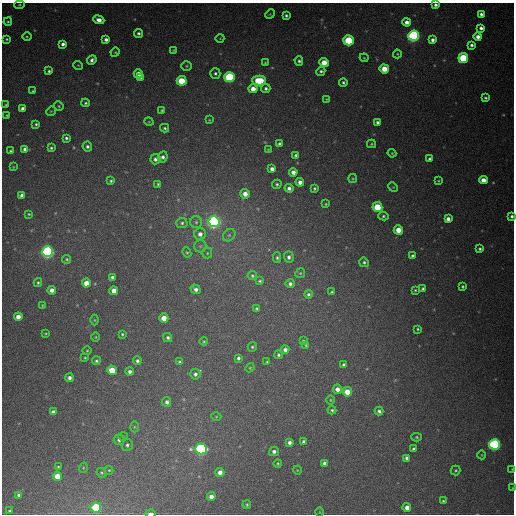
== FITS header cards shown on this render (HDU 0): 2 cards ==
NAXIS1  =                  512
NAXIS2  =                  512

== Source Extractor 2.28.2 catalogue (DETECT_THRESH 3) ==
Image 512 x 512 px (HDU 0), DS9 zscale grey, 1 PNG px = 1 image px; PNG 516 x 516 px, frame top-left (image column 1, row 512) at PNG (2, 3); each listed source drawn as its Kron ellipse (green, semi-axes under 4 px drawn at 4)
Background 453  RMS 13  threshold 39.6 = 3 sigma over >= 5 px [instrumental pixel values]
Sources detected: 194; all 194 listed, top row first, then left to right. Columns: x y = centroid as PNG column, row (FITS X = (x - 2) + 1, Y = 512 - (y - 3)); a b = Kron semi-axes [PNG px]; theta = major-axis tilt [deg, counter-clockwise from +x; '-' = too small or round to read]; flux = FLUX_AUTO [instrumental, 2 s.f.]
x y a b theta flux
19 5 5 4 - 1200
435 5 3 3 - 2200
270 14 5 4 - 860
481 14 4 4 - 2500
286 15 4 4 - 1800
99 20 6 4 -21 5600
8 22 4 3 - 990
406 22 4 4 - 4100
481 28 4 4 - 2800
138 33 4 4 - 1900
27 36 4 3 - 890
414 36 5 5 - 230000
478 37 4 4 - 4800
220 38 4 3 - 650
7 39 3 2 - 900
106 39 4 3 - 3000
348 40 5 5 - 54000
432 40 4 4 - 3100
63 44 4 4 - 3000
472 45 4 3 - 2300
173 50 3 2 - 610
115 52 5 4 - 930
397 54 4 4 - 840
364 58 4 3 - 830
463 58 5 5 - 57000
92 60 5 4 - 2800
299 61 5 3 - 1800
265 63 4 3 - 860
324 63 4 4 - 14000
78 65 5 3 - 680
187 66 5 5 - 1200
384 69 4 4 - 15000
49 71 4 4 - 1500
321 71 5 4 - 1700
215 73 5 5 - 2000
138 74 5 4 - 7600
141 77 4 3 - 3000
230 77 5 5 - 99000
182 81 5 4 - 28000
259 81 7 5 -1 38000
343 82 4 4 - 1600
266 88 5 4 - 2000
253 89 4 4 - 9000
33 91 3 2 - 850
486 98 4 3 - 1400
326 99 4 4 - 680
86 103 4 3 - 1400
6 105 3 3 - 760
59 106 5 4 - 1000
23 108 4 4 - 3700
162 110 4 3 - 960
51 111 5 4 - 900
7 115 3 3 - 820
209 120 4 3 - 670
149 122 5 3 - 750
377 122 4 4 - 2100
36 124 3 3 - 1300
165 128 4 4 - 1400
66 138 4 3 - 1700
279 144 4 3 - 2100
371 144 4 4 - 1100
87 147 5 4 - 2100
51 148 3 3 - 1400
25 149 4 4 - 2600
268 149 4 2 - 750
10 151 4 3 - 1000
392 153 4 3 - 880
296 155 4 4 - 2000
163 157 5 4 - 2700
155 159 5 5 - 3300
430 159 4 4 - 1900
13 167 3 2 - 750
272 169 4 4 - 3600
293 172 4 4 - 5400
353 179 4 3 - 940
483 180 4 4 - 7800
111 181 4 3 - 1300
438 181 3 3 - 750
300 182 4 4 - 5200
158 184 3 3 - 1100
277 184 5 4 - 1400
393 187 5 4 - 800
289 188 4 4 - 3200
314 188 4 3 - 1300
245 194 5 5 - 7500
22 195 4 4 - 3800
326 204 4 3 - 940
377 207 5 5 - 31000
29 214 3 2 - 900
383 216 5 4 - 1400
512 216 4 3 - 2100
448 219 4 4 - 4500
196 222 6 6 - 2000
214 222 5 5 - 320000
182 223 6 5 - 1800
398 230 4 4 - 11000
200 234 6 5 - 5000
229 235 7 5 44 1900
200 246 6 6 - 1800
480 249 3 3 - 1500
48 252 5 5 - 270000
187 252 5 4 - 1000
207 253 5 5 - 1200
412 256 4 3 - 1700
289 257 5 5 - 3000
277 258 5 4 - 1400
67 259 4 4 - 1200
364 262 5 4 - 1600
300 273 5 4 - 1100
252 276 5 4 - 1300
112 277 4 4 - 2000
260 281 4 3 - 1200
38 282 4 3 - 1300
86 283 4 4 - 10000
290 284 4 4 - 2500
462 287 4 4 - 1300
196 289 5 4 - 3300
423 289 4 4 - 1600
52 290 4 4 - 5200
415 290 3 3 - 980
114 291 4 4 - 7200
332 292 3 3 - 1400
308 294 4 4 - 1800
42 305 4 3 - 600
257 308 3 3 - 1200
18 317 4 4 - 7000
164 318 4 4 - 10000
94 320 5 3 - 810
418 329 4 3 - 990
46 333 4 2 - 830
122 334 3 3 - 1000
96 337 4 3 - 670
168 337 5 4 - 2000
303 341 4 3 - 1200
204 342 4 3 - 930
306 345 3 3 - 970
252 347 5 4 - 1300
285 350 4 4 - 3700
87 351 4 3 - 790
278 355 4 4 - 1500
85 358 4 3 - 900
238 358 4 3 - 2100
96 361 4 4 - 1500
137 361 4 4 - 2400
180 362 4 4 - 1800
267 362 4 3 - 1000
344 365 4 4 - 2400
250 368 5 4 - 890
112 370 5 4 - 23000
130 372 4 4 - 2700
195 374 5 5 - 2800
69 378 4 4 - 3000
337 389 5 4 - 5400
347 392 5 4 - 15000
330 400 4 3 - 840
167 402 5 4 - 2900
332 410 4 4 - 1400
379 411 4 4 - 2300
53 412 4 4 - 4300
216 417 5 3 - 840
134 427 5 3 - 940
123 436 5 3 - 830
417 437 5 4 - 1200
119 440 5 5 - 2200
303 441 4 4 - 1700
289 442 4 4 - 3100
494 444 5 5 - 160000
127 445 6 5 - 2000
201 449 6 5 - 220000
414 449 4 3 - 2000
274 451 5 4 - 2800
482 455 4 3 - 680
407 458 4 4 - 3000
278 463 4 4 - 1000
324 463 4 4 - 2800
58 467 3 3 - 910
83 468 5 3 - 820
512 469 2 2 - 620
109 470 4 4 - 750
297 470 4 3 - 670
456 470 5 5 - 1200
220 472 4 4 - 5500
101 473 5 4 - 1100
57 476 4 4 - 13000
512 488 4 2 - 660
18 495 4 3 - 1900
211 497 4 4 - 5500
443 501 3 3 - 1100
247 505 4 3 - 1100
407 507 4 4 - 5900
96 508 5 5 - 67000
10 511 3 3 - 1300
319 512 5 3 - 730
151 513 5 3 - 3600
At the frame edge (FLAGS 8, measured only in part): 5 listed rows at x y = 435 5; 512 216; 512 469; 512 488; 151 513